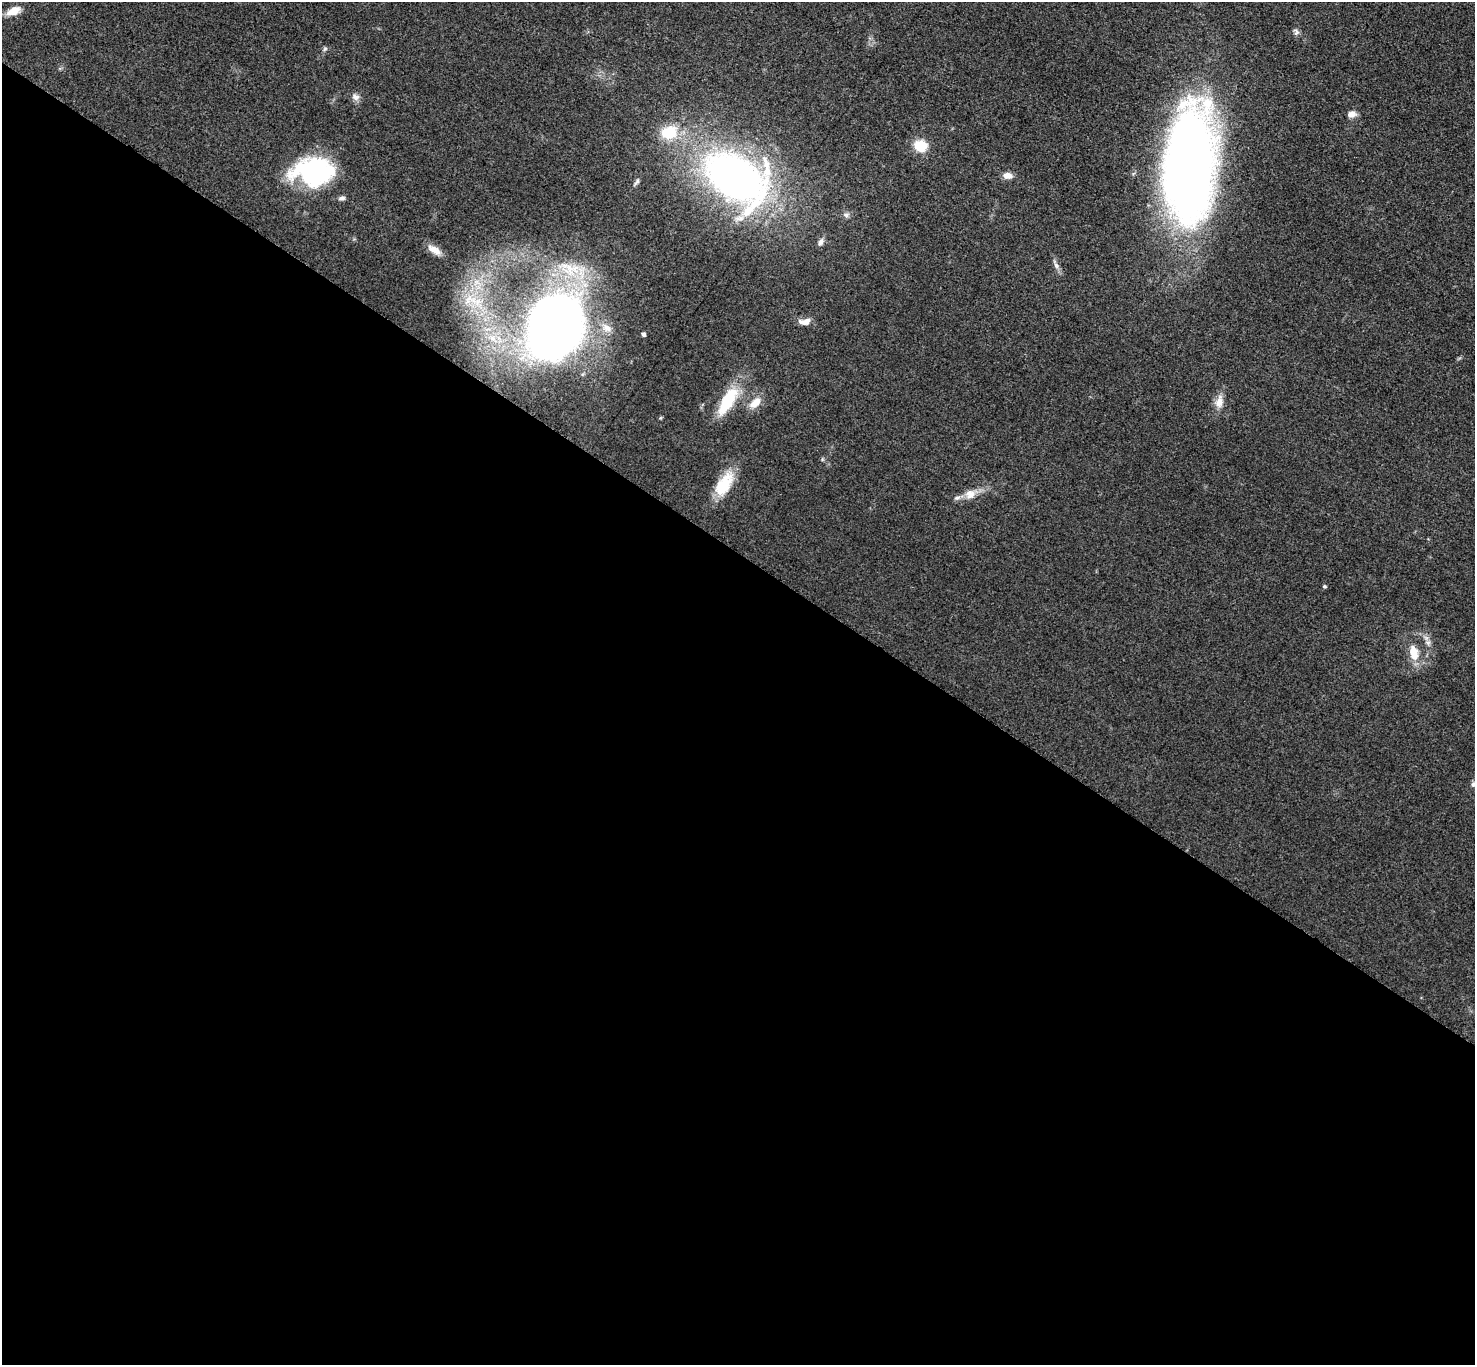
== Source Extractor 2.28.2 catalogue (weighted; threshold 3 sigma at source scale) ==
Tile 14 of 4 x 4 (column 2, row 4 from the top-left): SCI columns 1487-2959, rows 163-1525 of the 5913 x 5919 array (HDU 1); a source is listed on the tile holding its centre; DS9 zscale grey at full resolution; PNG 1477 x 1367 px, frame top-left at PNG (2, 2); no overlay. Shown black and unused: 59% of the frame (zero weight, under 3 of 5 exposures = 1% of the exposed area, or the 3 px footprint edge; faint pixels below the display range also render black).
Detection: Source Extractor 2.28.2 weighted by HDU 2 'WHT'; one run over the whole footprint, this tile lists its part. Background 0.0536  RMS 0.0058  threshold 0.0259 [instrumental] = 3 sigma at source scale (4.5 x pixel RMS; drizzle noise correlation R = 1.50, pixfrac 1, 0.05/0.05 arcsec/px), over >= 5 px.
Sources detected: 30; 1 inside a brighter listed object's ellipse — not listed separately; the other 29 listed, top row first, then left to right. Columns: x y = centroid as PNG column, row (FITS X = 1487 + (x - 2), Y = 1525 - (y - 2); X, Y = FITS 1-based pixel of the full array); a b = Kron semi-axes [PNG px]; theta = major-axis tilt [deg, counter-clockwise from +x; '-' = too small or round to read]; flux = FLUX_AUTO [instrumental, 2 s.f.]
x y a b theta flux
14 11 17 8 24 6.8
1296 32 10 7 -82 1.8
325 49 6 5 - 1
355 97 11 8 -14 2.6
1352 114 10 7 5 3.6
669 132 17 13 20 19
921 146 15 13 -11 12
1189 165 102 40 86 630
313 171 42 26 0 81
1008 176 12 8 1 3.6
736 177 57 35 -32 310
637 182 10 4 51 1.3
342 198 10 5 5 1.6
846 215 6 6 - 1.5
821 242 11 6 65 2.3
435 250 21 9 -32 5.6
1056 265 10 6 -60 2.1
805 322 14 7 6 4.5
554 328 43 34 75 650
607 328 13 9 -36 4.5
643 334 4 4 - 1.1
727 401 35 13 59 27
1219 402 17 10 77 5.6
755 403 18 9 41 7
724 484 33 16 58 19
970 494 15 13 11 6.2
1324 586 5 4 - 0.68
1413 653 20 11 -79 9.6
1474 784 8 7 - 1.9
Isophote crosses this tile's border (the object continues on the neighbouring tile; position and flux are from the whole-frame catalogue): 1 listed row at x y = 1474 784